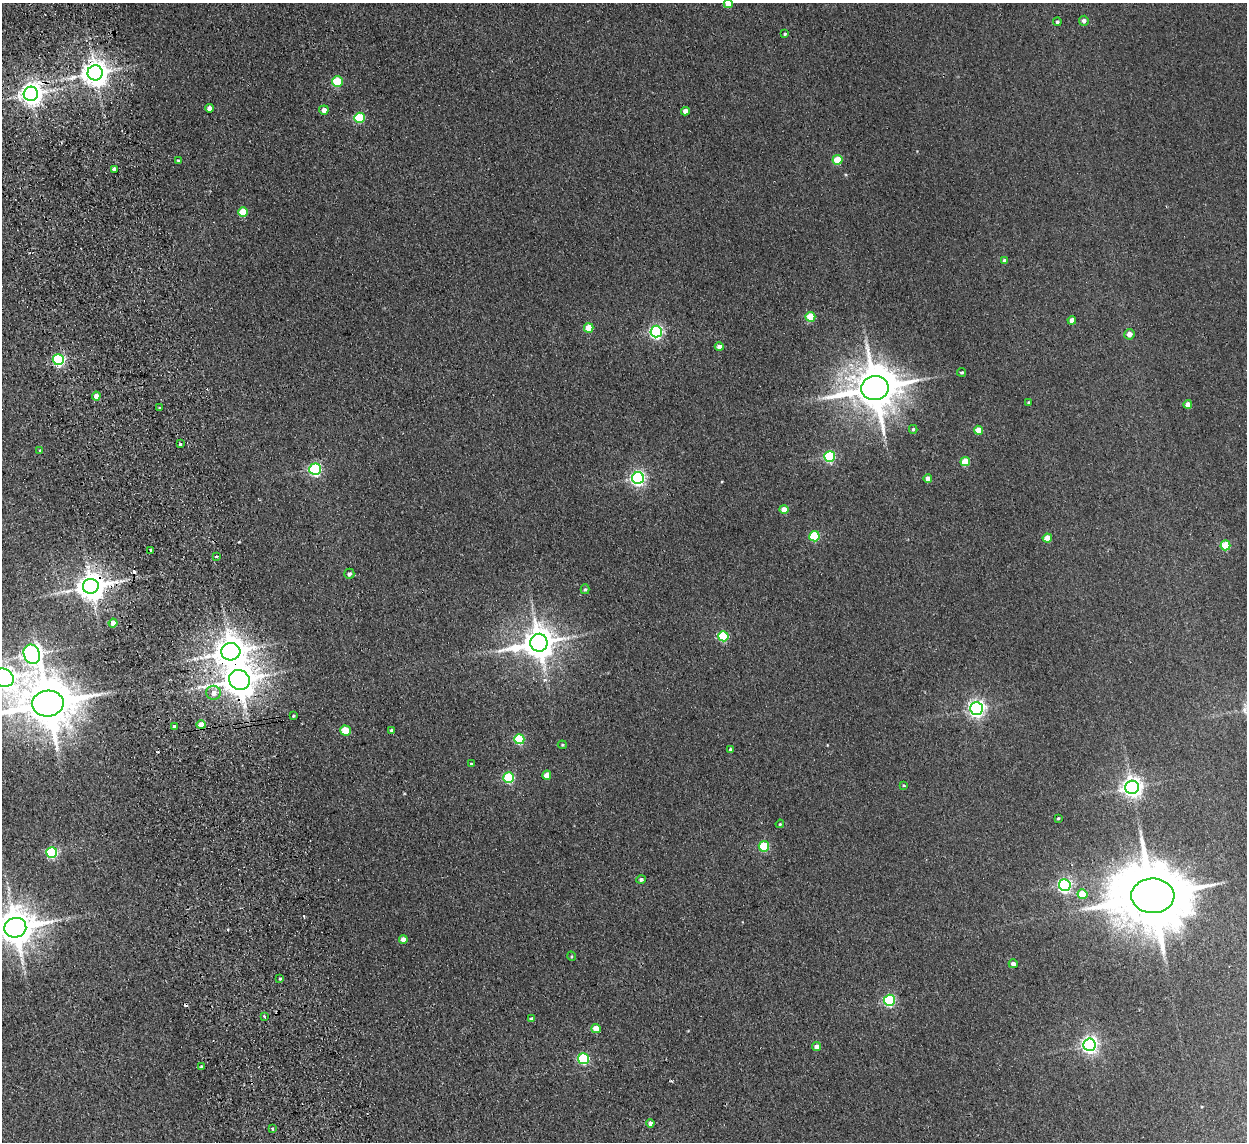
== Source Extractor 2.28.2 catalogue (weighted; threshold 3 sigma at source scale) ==
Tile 11 of 4 x 4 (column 3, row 3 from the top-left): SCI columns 2542-3786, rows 1294-2433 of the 5083 x 4981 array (HDU 1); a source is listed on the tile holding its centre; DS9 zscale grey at full resolution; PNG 1249 x 1144 px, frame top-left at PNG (2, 3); each listed source drawn as its Kron ellipse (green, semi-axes under 4 px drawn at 4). Shown black and unused: <1% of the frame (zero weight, under 2 of 3 exposures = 3% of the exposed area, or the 3 px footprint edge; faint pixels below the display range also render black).
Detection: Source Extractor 2.28.2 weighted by HDU 2 'WHT'; one run over the whole footprint, this tile lists its part. Background 0.0671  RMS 0.0097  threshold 0.0438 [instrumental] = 3 sigma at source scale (4.5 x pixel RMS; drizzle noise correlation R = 1.50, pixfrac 1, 0.05/0.05 arcsec/px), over >= 5 px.
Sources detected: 97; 3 cosmic-ray / hot-pixel residue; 1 long thin detection or spike segment (spike, bleed or trail) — neither listed nor drawn; the other 93 listed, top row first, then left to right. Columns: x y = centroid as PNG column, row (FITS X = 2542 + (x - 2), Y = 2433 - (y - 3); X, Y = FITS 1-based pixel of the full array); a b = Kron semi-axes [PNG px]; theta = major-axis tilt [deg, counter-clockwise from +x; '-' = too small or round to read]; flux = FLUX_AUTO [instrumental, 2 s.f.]
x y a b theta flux
728 4 4 4 - 11
1084 21 5 5 - 3.4
1057 22 4 4 - 1.8
785 34 4 3 - 1.2
95 73 7 7 - 1100
337 81 5 5 - 51
31 94 7 7 - 820
209 108 4 4 - 5.3
324 110 4 4 - 5.4
685 111 4 4 - 5.8
359 118 5 5 - 52
837 160 5 5 - 30
179 161 4 3 - 2.2
114 169 4 3 - 5.6
243 212 5 5 - 25
1005 261 4 4 - 3.1
810 317 5 5 - 31
1072 320 4 4 - 8
589 328 5 4 - 23
656 332 6 5 - 190
1129 334 5 5 - 7
719 347 4 4 - 5.5
58 360 5 5 - 120
962 372 4 3 - 1.2
875 388 13 12 - 4100
96 396 4 4 - 8.3
1028 402 4 3 - 1.1
1188 404 4 4 - 8.4
160 408 3 3 - 1.2
913 429 4 4 - 1.4
978 430 4 4 - 20
180 444 4 3 - 7.4
40 450 4 3 - 0.94
830 457 5 5 - 97
965 462 5 4 - 26
315 469 6 6 - 130
638 478 6 6 - 240
928 478 4 4 - 6.2
784 509 4 4 - 12
814 536 5 5 - 53
1047 538 4 4 - 19
1225 545 5 5 - 36
151 550 3 3 - 2.4
216 556 3 3 - 1.9
349 574 5 5 - 3.2
91 586 8 7 - 1400
585 589 5 4 - 1.5
113 623 4 4 - 8.6
723 636 5 5 - 68
539 643 9 8 - 1800
231 652 9 8 - 1600
32 654 10 8 -70 540
3 678 11 9 -27 720
239 680 11 9 -32 2000
214 693 7 7 - 7.3
48 703 16 13 4 5100
976 708 6 6 - 370
293 716 3 3 - 1.2
201 725 5 4 - 15
174 726 3 3 - 2
391 730 4 4 - 1.4
345 731 5 5 - 25
519 739 5 5 - 59
562 745 4 4 - 1.2
730 750 4 4 - 2
471 764 4 3 - 1.4
547 775 5 4 - 9.2
509 778 5 5 - 74
904 785 3 3 - 0.83
1132 787 7 6 - 540
1058 818 4 3 - 0.98
780 824 4 3 - 0.94
764 846 5 5 - 57
52 852 5 5 - 120
641 879 4 4 - 2.3
1065 885 6 6 - 200
1083 894 5 5 - 24
1153 896 21 17 -1 10000
15 928 11 9 17 2500
403 939 4 4 - 6.3
571 956 5 3 - 0.9
1013 964 4 4 - 4.1
280 979 4 3 - 1.2
889 1000 5 5 - 110
264 1016 3 3 - 1.3
532 1019 4 4 - 3.3
596 1029 5 4 - 13
1089 1045 6 6 - 360
817 1047 4 4 - 5.5
584 1059 5 5 - 94
201 1067 3 3 - 2
650 1123 4 4 - 3.7
272 1129 3 3 - 2.2
Overlapping masked pixels (flux is a lower limit): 5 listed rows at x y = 95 73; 31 94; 91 586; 231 652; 239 680
Isophote crosses this tile's border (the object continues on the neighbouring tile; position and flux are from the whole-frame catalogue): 4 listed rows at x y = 728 4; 3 678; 48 703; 15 928